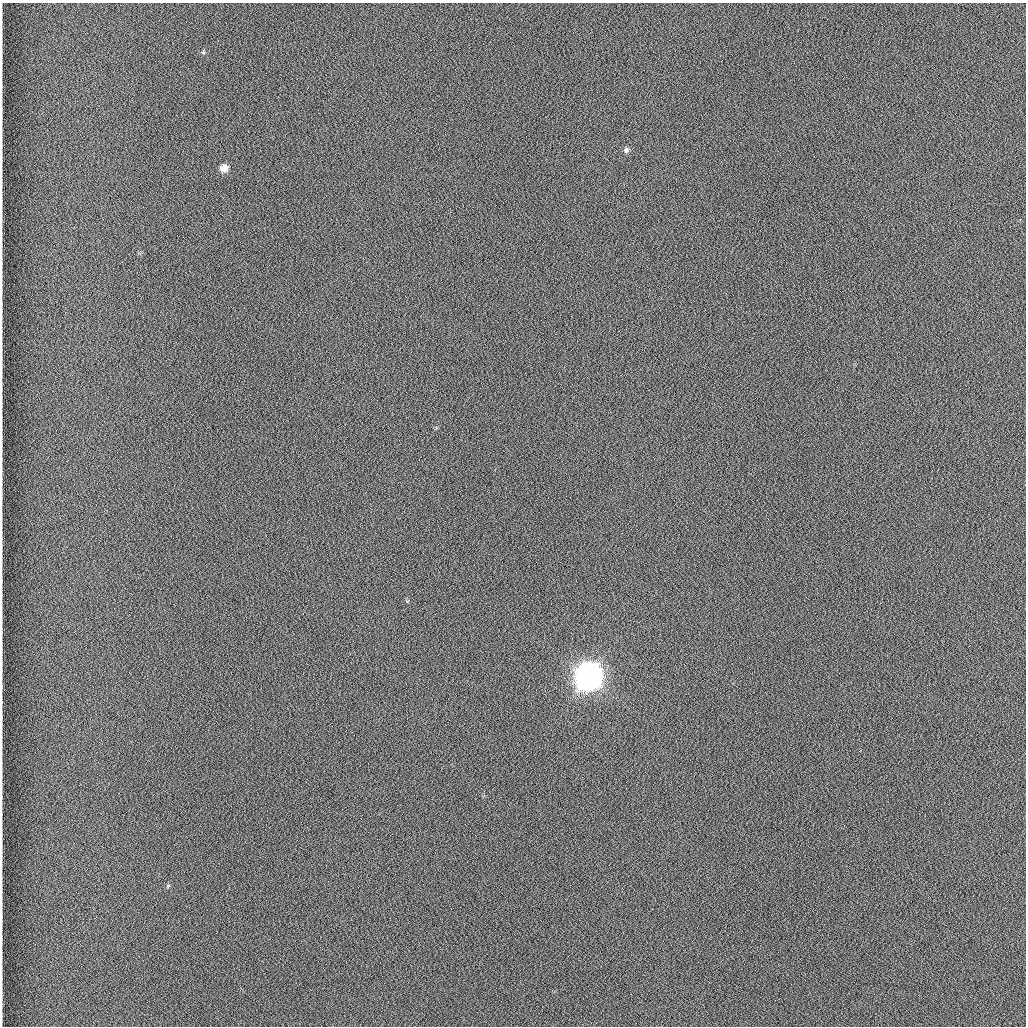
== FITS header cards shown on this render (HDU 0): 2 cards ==
NAXIS1  =                 1024 /fastest changing axis
NAXIS2  =                 1024 /next to fastest changing axis

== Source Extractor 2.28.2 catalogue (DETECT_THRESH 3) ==
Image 1024 x 1024 px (HDU 0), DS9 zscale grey, 1 PNG px = 1 image px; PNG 1028 x 1028 px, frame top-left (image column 1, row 1024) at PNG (2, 3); no overlay
Background 1260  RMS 5.9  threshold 17.6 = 3 sigma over >= 5 px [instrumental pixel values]
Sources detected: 5; all 5 listed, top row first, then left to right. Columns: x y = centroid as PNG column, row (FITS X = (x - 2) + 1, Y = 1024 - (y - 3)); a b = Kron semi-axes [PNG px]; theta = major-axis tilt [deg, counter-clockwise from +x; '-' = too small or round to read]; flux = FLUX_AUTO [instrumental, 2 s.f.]
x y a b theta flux
203 52 5 4 - 530
626 150 7 6 - 1100
224 168 7 6 - 4100
588 677 10 9 - 970000
168 886 6 3 71 430